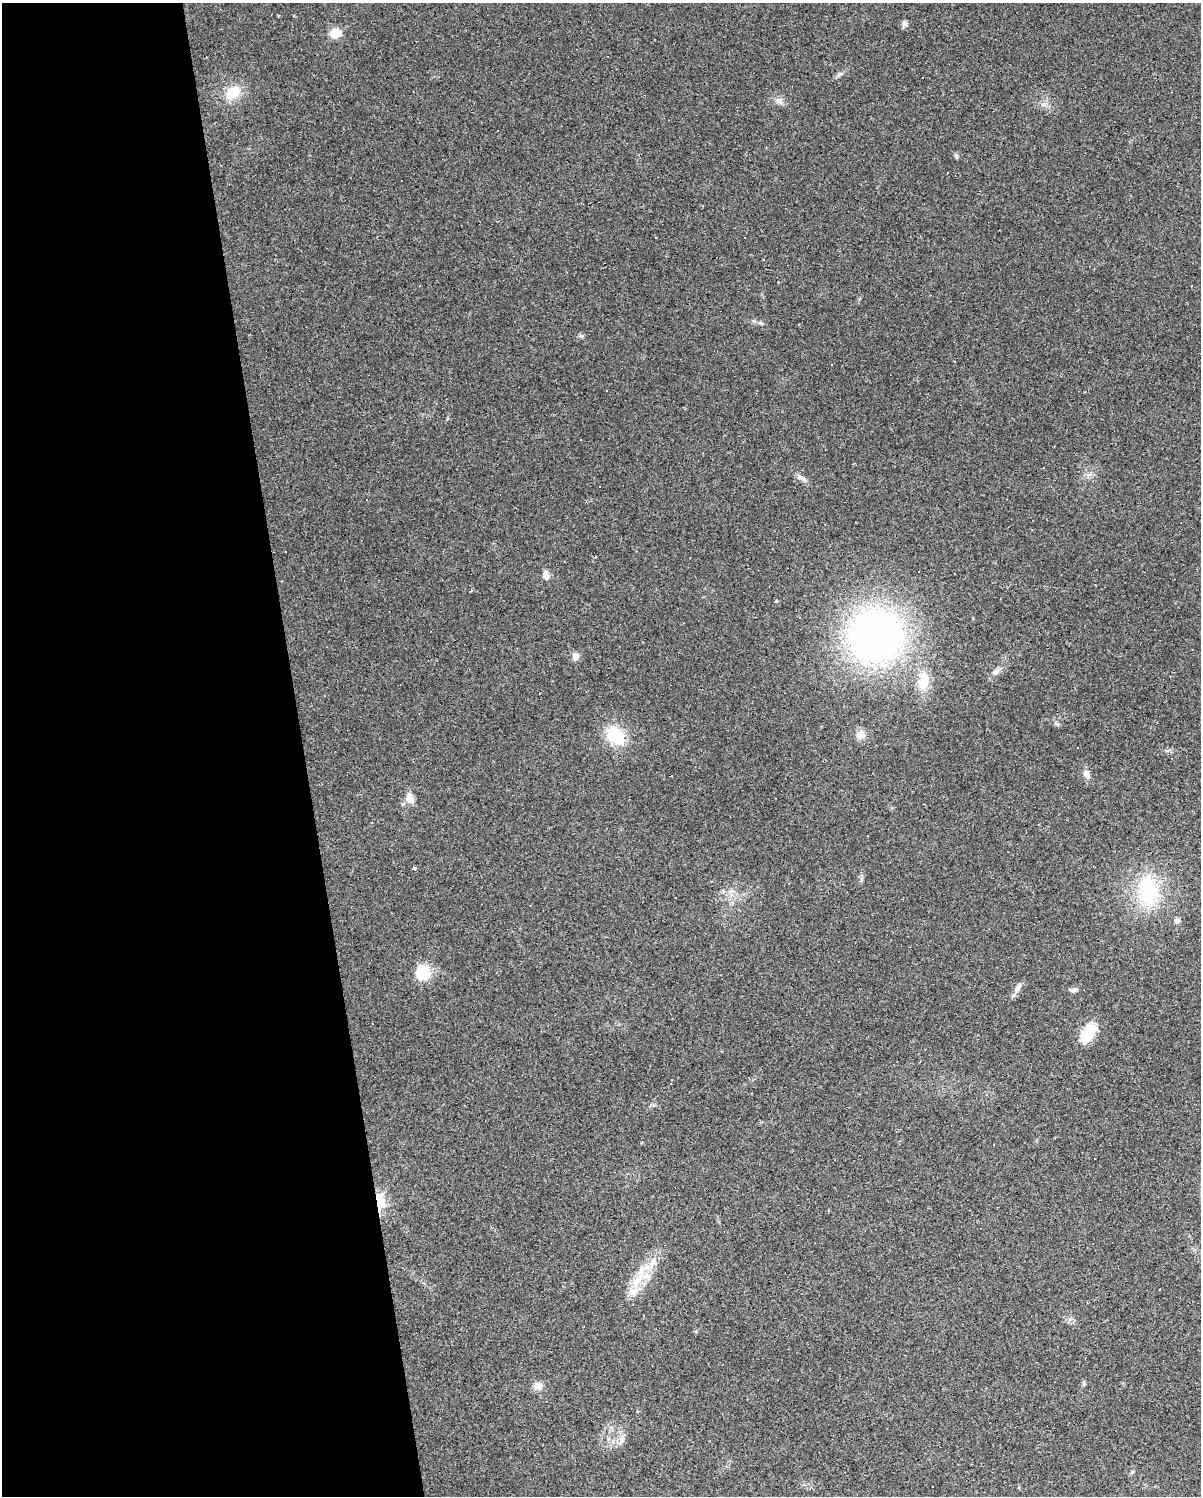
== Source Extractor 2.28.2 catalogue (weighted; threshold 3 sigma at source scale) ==
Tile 5 of 4 x 3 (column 1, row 2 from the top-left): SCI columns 1-1199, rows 1513-3006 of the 4795 x 4562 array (HDU 1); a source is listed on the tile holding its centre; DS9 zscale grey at full resolution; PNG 1203 x 1498 px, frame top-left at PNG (2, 3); no overlay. Shown black and unused: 25% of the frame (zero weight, under 3 of 4 exposures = <1% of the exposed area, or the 3 px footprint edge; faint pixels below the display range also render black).
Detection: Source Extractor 2.28.2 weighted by HDU 2 'WHT'; one run over the whole footprint, this tile lists its part. Background 0.0683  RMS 0.0045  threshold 0.0204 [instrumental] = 3 sigma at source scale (4.5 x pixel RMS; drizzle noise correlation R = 1.50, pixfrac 1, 0.0396/0.0396 arcsec/px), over >= 5 px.
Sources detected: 71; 31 cosmic-ray / hot-pixel residue — not listed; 1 inside a brighter listed object's ellipse — not listed separately; the other 39 listed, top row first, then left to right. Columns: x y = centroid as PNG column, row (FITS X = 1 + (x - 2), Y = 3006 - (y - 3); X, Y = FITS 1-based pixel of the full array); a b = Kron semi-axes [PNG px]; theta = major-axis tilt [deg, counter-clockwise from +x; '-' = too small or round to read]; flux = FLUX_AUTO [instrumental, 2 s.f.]
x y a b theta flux
905 23 9 7 -20 1.3
335 33 13 11 12 5.7
233 93 20 14 36 10
1044 104 9 3 19 1
956 156 7 5 -72 0.78
947 173 2 2 - 0.29
763 259 3 2 - 0.39
760 323 6 4 18 0.76
581 336 8 4 -1 0.78
801 478 17 5 -33 2
600 486 3 2 - 0.61
1032 530 3 3 - 0.31
546 575 10 7 -83 3.4
776 601 4 4 - 0.48
799 618 3 3 - 4.4
876 636 37 36 - 260
576 656 8 7 - 2.9
995 672 11 8 31 2.2
923 681 27 14 83 9.4
1057 724 7 4 -44 0.82
861 734 11 11 - 3.5
615 736 22 16 -46 18
1086 774 11 8 -63 2.5
410 798 14 9 -58 3.4
414 869 4 3 - 1.7
731 891 8 5 44 1.4
1148 891 41 23 -82 32
1177 921 7 6 - 1.6
423 971 21 17 88 9.6
1018 988 16 6 56 2.6
1074 990 10 6 10 1.5
1088 1033 20 11 56 16
379 1202 16 8 -87 16
653 1263 20 8 64 5.8
637 1282 20 15 42 10
1084 1383 7 4 -72 0.73
538 1386 11 9 14 2.8
621 1440 11 4 89 1.7
1132 1472 8 4 35 0.69
Overlapping masked pixels (flux is a lower limit): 1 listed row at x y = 379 1202
Unlisted compact peaks at least as high as the median listed source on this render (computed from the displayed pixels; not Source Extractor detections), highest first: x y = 840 74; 778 101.